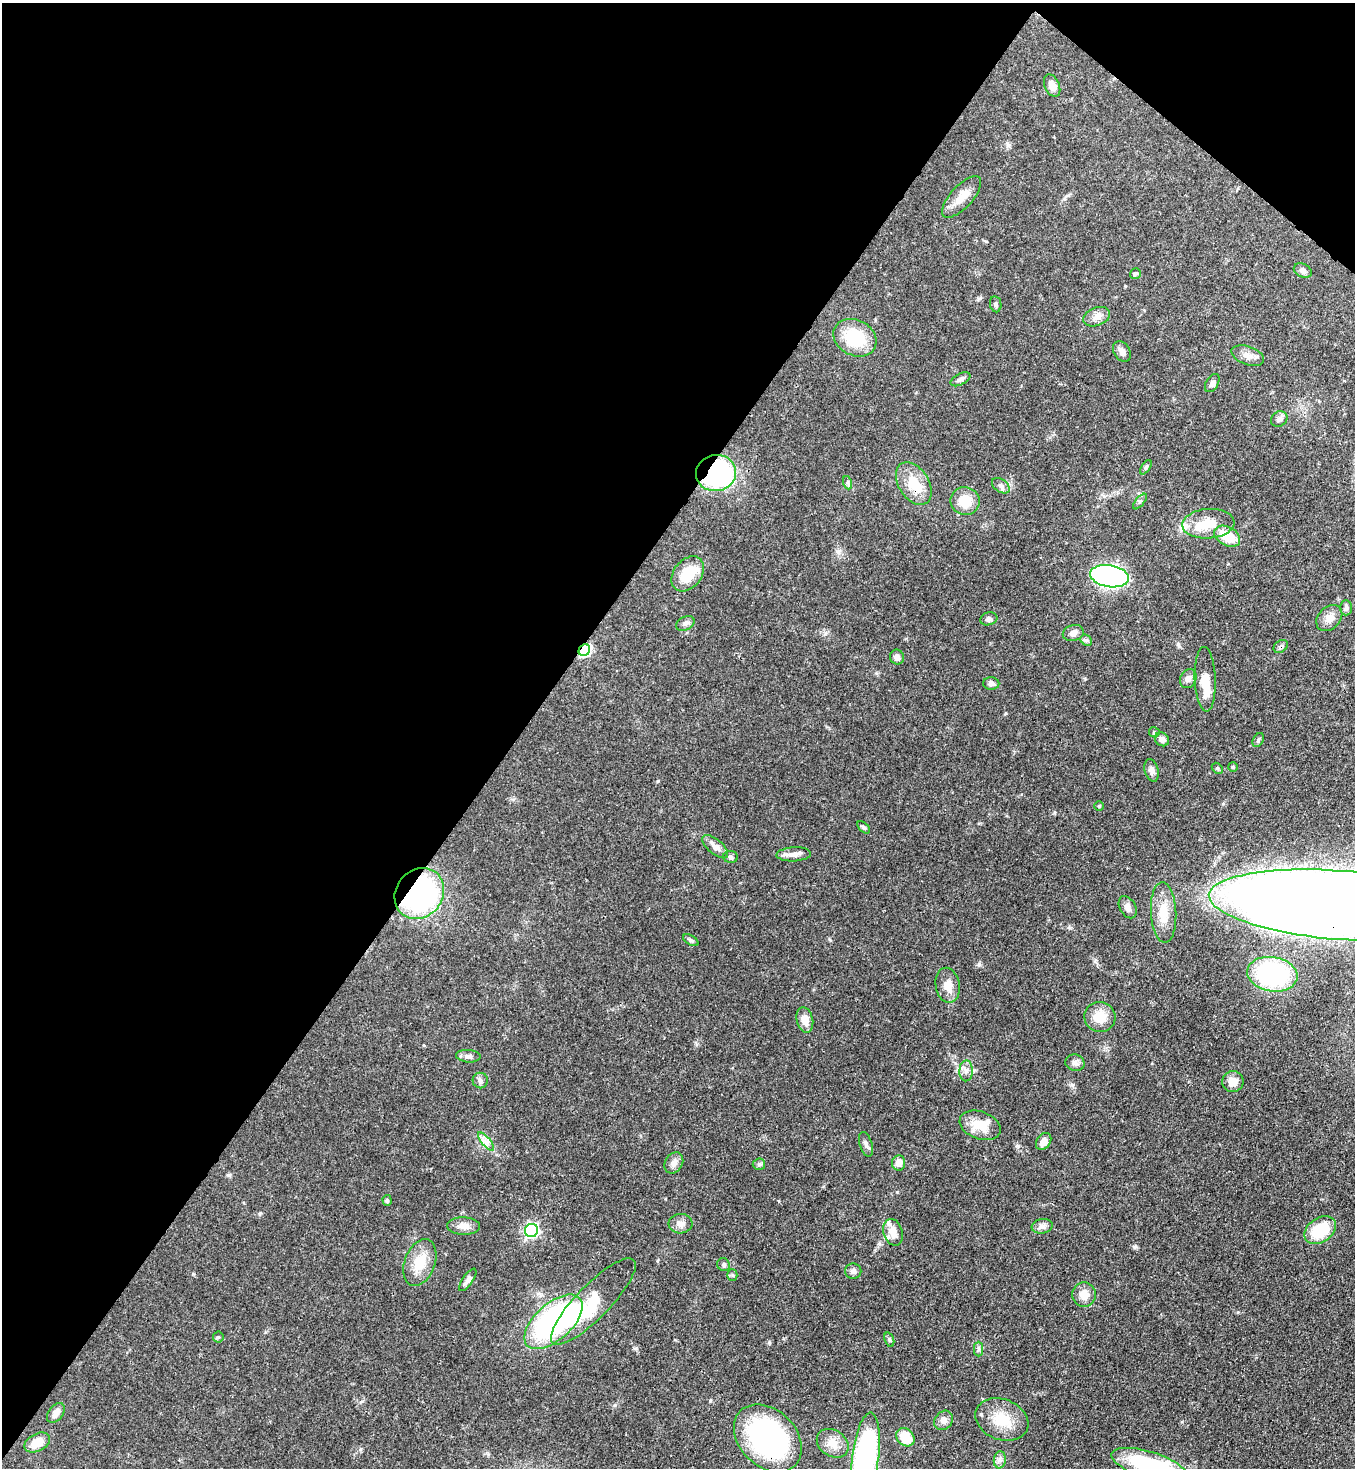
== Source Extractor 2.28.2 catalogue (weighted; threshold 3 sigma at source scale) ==
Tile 2 of 4 x 4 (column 2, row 1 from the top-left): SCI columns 1583-2935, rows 4456-5921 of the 6014 x 5992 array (HDU 1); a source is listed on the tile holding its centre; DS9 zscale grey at full resolution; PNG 1357 x 1470 px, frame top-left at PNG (2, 3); each listed source drawn as its Kron ellipse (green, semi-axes under 4 px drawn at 4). Shown black and unused: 40% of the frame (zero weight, under 3 of 4 exposures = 7% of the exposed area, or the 3 px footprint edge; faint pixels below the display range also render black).
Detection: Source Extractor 2.28.2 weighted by HDU 2 'WHT'; one run over the whole footprint, this tile lists its part. Background 0.0809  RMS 0.0037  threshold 0.0168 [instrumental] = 3 sigma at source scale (4.5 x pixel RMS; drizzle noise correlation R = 1.50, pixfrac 1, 0.05/0.05 arcsec/px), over >= 5 px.
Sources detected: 101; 2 inside a brighter object's white glare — neither listed nor drawn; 4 inside a brighter listed object's ellipse — not listed separately; the other 95 listed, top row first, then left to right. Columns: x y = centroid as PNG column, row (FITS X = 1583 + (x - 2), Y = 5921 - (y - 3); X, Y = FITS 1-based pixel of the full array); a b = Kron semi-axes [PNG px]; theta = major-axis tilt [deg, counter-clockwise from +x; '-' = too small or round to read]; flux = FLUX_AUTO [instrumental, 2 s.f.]
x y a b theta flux
1052 86 12 7 -67 2.6
962 197 26 11 47 5.3
1303 270 9 6 -27 1.3
1135 274 5 5 - 0.66
996 304 8 5 -80 0.87
1097 317 14 9 21 2.5
855 338 22 17 -28 17
1122 352 11 8 -59 1.8
1248 356 17 9 -20 2.8
960 379 11 5 27 1.2
1212 383 10 6 58 1.5
1279 419 9 7 33 1.4
1146 467 8 4 55 0.56
716 473 20 18 9 58
848 483 7 4 -71 0.67
914 484 23 15 -57 9.3
1001 486 10 6 -36 1.4
965 501 14 14 - 6.8
1140 502 9 3 50 0.59
1208 524 26 15 4 9.1
1227 536 14 9 -30 9
688 574 19 14 51 10
1109 576 19 11 -9 110
1346 608 7 6 - 0.95
1329 618 15 11 46 3.1
989 619 9 6 14 1.1
685 623 10 6 27 1.3
1073 633 11 8 16 1.9
1086 640 6 5 - 0.67
1281 646 8 5 36 1
584 650 6 5 - 48
897 657 7 6 - 1.4
1188 679 10 8 64 1.7
1205 679 32 10 -88 7.1
991 683 8 6 -1 1.3
1154 732 5 5 - 0.61
1162 739 7 6 - 1.6
1258 740 7 5 61 0.65
1233 767 5 5 - 0.52
1217 768 6 4 -44 0.57
1152 770 11 6 -76 1.6
1099 806 5 4 - 0.49
864 827 7 4 -43 0.68
715 847 16 7 -40 2.4
794 854 17 7 3 2.5
730 857 7 5 -4 0.85
419 893 27 23 51 71
1340 905 132 34 -4 1700
1128 907 12 8 -61 1.9
1164 912 30 12 -87 7.8
691 940 8 4 -32 0.71
1272 974 25 17 -10 40
948 985 18 12 -79 4.1
1100 1017 15 15 - 6.4
805 1020 13 8 -76 4
468 1056 12 6 -4 1.4
1075 1063 9 8 - 1.4
966 1071 10 6 89 1.7
480 1080 8 7 - 1.2
1233 1082 11 10 - 3.6
980 1125 21 13 -20 7.4
486 1141 11 3 -50 1.4
1044 1141 9 7 55 2.8
866 1144 13 6 -72 1.4
674 1163 11 8 58 2
899 1163 7 6 - 2.7
759 1164 6 5 - 0.74
387 1200 5 4 - 0.74
681 1224 12 10 3 2.3
463 1226 16 8 -2 2.5
1042 1226 10 7 10 1.6
531 1230 7 6 - 81
1320 1230 17 12 33 15
893 1232 14 9 -71 3.9
420 1263 24 15 69 8.4
724 1265 7 6 - 0.89
853 1271 8 7 - 1.3
732 1275 5 5 - 0.62
468 1280 13 5 56 1.4
1084 1295 12 11 - 3.7
593 1301 58 16 46 19
553 1322 35 18 42 82
218 1337 5 5 - 0.5
889 1340 7 4 -70 0.63
978 1349 7 4 90 0.85
56 1413 11 7 55 2.4
1002 1419 27 20 -21 11
944 1420 10 8 51 2.1
905 1437 10 8 -45 7.9
768 1438 39 28 -45 72
37 1442 14 8 27 6.2
833 1443 17 13 -34 4.7
866 1456 43 13 83 82
1000 1460 8 6 81 1.3
1149 1465 40 13 -17 45
Overlapping masked pixels (flux is a lower limit): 8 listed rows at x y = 716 473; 914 484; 1109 576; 1281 646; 584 650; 419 893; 1340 905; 768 1438
Isophote crosses this tile's border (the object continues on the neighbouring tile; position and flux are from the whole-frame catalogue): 3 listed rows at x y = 1340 905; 866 1456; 1149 1465
Unlisted compact peaks at least as high as the median listed source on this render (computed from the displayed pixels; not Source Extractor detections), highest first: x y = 1134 1247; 979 964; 769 1343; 1072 1085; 260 1213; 615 1405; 658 781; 193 1274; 710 1401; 1018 1146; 636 1348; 229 1175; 897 1192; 1054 813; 1182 1422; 1178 644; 1095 961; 830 940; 362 1401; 1238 1312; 1070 928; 825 634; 980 298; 1006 713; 876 673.